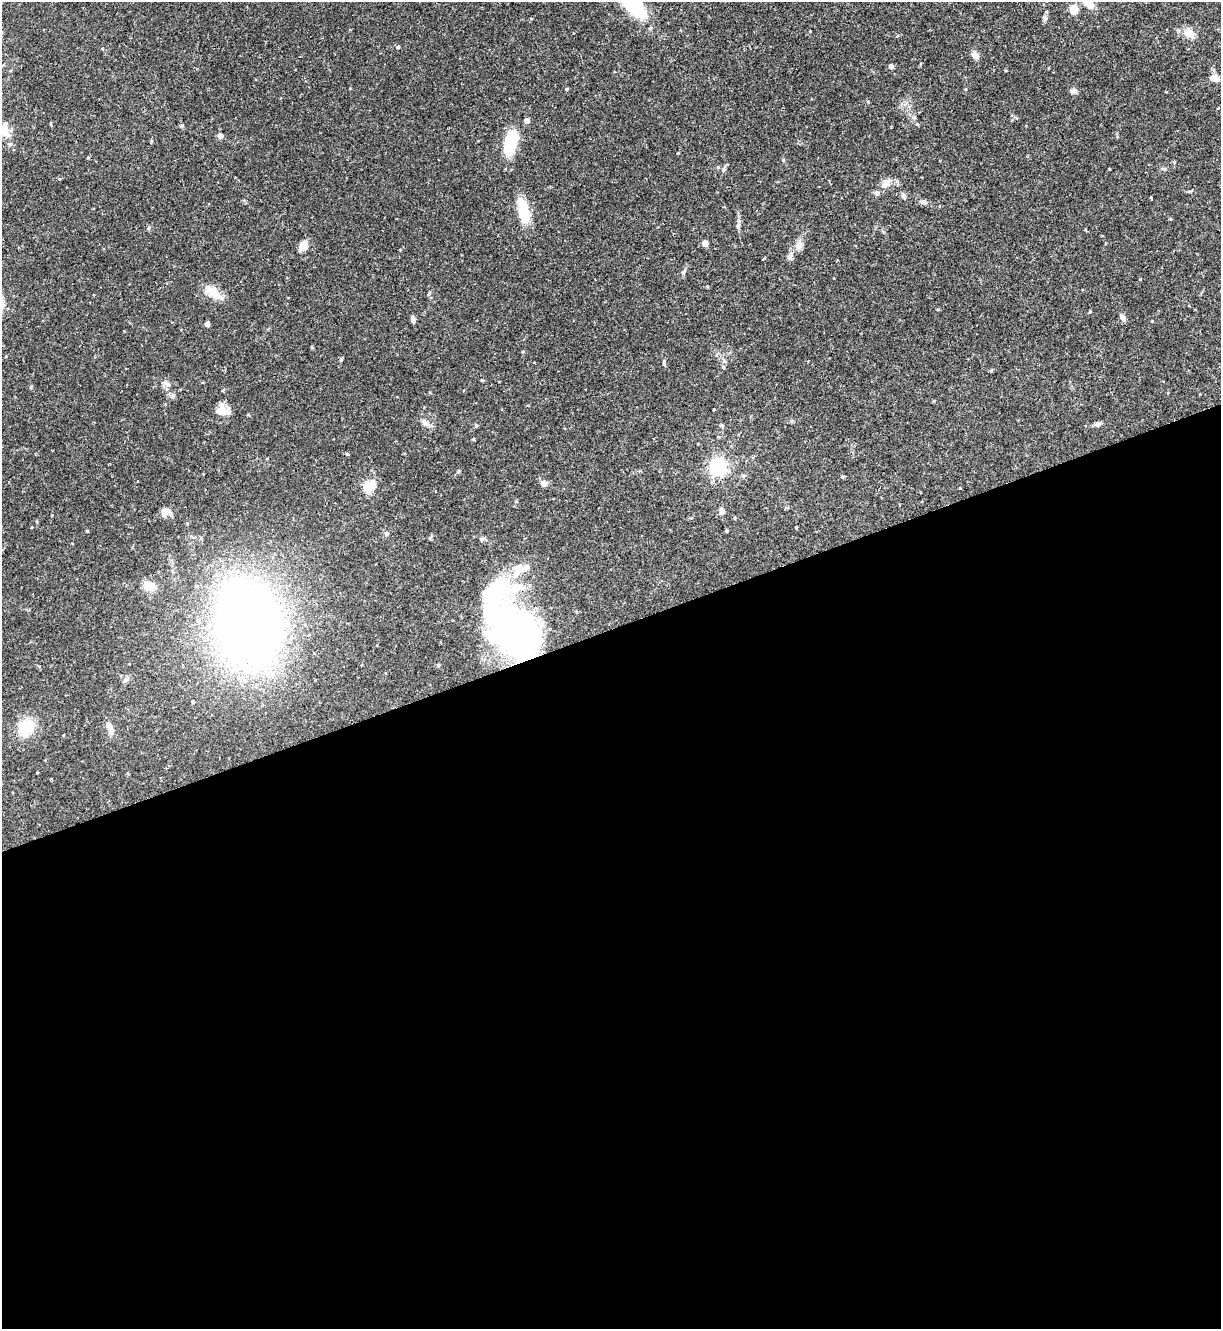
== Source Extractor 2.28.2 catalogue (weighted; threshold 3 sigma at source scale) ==
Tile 15 of 4 x 4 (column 3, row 4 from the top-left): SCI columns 2584-3802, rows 1-1327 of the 5293 x 5308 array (HDU 1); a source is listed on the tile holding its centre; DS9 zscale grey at full resolution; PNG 1223 x 1331 px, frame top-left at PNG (2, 2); no overlay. Shown black and unused: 53% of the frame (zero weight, under 2 of 3 exposures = <1% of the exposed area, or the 3 px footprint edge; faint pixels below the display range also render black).
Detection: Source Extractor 2.28.2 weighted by HDU 2 'WHT'; one run over the whole footprint, this tile lists its part. Background 0.0844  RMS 0.0045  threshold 0.0203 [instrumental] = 3 sigma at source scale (4.5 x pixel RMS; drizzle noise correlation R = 1.50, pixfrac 1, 0.05/0.05 arcsec/px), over >= 5 px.
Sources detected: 78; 1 inside a brighter object's white glare — not listed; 5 inside a brighter listed object's ellipse — not listed separately; the other 72 listed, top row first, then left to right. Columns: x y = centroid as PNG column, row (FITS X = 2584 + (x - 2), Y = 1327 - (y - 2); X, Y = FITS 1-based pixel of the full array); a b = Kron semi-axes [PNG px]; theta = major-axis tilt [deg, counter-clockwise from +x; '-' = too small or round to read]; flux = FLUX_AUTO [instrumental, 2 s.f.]
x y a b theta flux
1089 4 14 8 -28 4.4
1074 9 10 8 -85 5.2
1045 18 7 6 - 1
1189 33 13 9 -38 5.4
398 47 5 4 - 0.81
102 49 4 3 - 0.38
975 55 9 7 -63 2.7
891 66 4 4 - 2.3
1214 78 10 8 -16 2.9
567 89 4 3 - 0.49
1074 91 8 6 5 1.6
527 121 4 4 - 2.9
3 130 5 5 - 19
220 136 4 4 - 3.7
151 141 4 4 - 0.41
510 143 22 10 76 25
678 153 3 3 - 0.36
886 183 16 8 44 3.3
904 196 7 5 -61 1.4
1151 198 4 3 - 0.84
923 202 10 6 -16 1.7
524 210 27 11 -75 14
1170 219 4 4 - 0.43
738 226 6 4 19 0.64
705 243 4 4 - 5.3
799 245 12 8 -86 2.4
303 246 13 9 40 3.6
791 256 13 6 65 2
213 292 27 10 -37 6.7
429 293 6 3 72 0.52
1090 311 4 3 - 0.44
1122 317 7 6 - 2
413 319 9 5 -84 1.2
1152 321 3 3 - 0.29
207 324 4 4 - 2.8
341 359 5 4 - 0.55
664 362 7 4 -89 0.62
723 367 6 3 -71 0.5
482 380 4 4 - 0.39
167 384 8 6 -20 1.4
173 396 7 4 46 0.81
934 401 4 3 - 0.42
714 409 3 2 - 0.3
223 412 17 8 -8 4
425 423 7 6 - 1.3
1098 424 8 7 - 1.1
476 425 5 4 - 0.48
722 425 7 3 -19 0.56
347 454 5 3 - 0.45
718 466 6 6 - 160
458 471 6 3 71 0.49
842 477 5 3 - 0.46
543 483 8 7 - 2
367 487 14 10 -67 4.9
722 511 9 6 -75 1.6
165 512 12 9 52 3.4
691 518 4 3 - 0.45
32 527 3 2 - 0.31
796 527 3 2 - 0.36
727 530 5 3 - 0.44
87 531 4 3 - 0.43
387 534 6 6 - 1.1
482 539 7 5 11 0.88
527 567 8 8 - 1.8
149 586 15 10 -33 5.6
247 623 58 44 -78 510
512 626 78 41 -64 200
438 665 4 4 - 0.47
126 679 9 5 62 1
193 701 4 4 - 0.73
26 727 19 16 50 13
110 728 17 7 -71 3.5
Overlapping masked pixels (flux is a lower limit): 1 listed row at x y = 512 626
Isophote crosses this tile's border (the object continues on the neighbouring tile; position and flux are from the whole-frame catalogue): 2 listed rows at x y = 1089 4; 3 130
Unlisted compact peaks at least as high as the median listed source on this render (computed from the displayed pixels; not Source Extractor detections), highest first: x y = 683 273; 783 160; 1109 169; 1174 162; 718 167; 149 228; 1165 169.